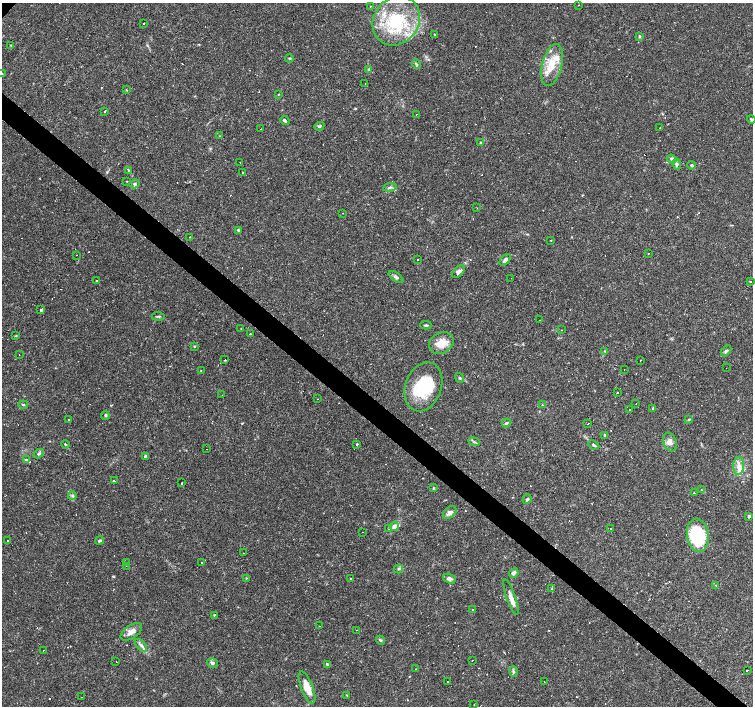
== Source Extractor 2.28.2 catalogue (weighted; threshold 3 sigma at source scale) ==
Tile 6 of 4 x 4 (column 2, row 2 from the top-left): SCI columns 1504-3005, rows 3044-4451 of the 6008 x 6021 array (HDU 1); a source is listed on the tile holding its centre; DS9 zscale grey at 2 x 2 block average (1 PNG px = mean of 2 x 2 image px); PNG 755 x 708 px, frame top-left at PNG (2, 3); each listed source drawn as its Kron ellipse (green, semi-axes under 4 px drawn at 4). Shown black and unused: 4% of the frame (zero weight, under 2 of 3 exposures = <1% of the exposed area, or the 3 px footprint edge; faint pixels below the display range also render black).
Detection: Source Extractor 2.28.2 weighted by HDU 2 'WHT'; one run over the whole footprint, this tile lists its part. Background 0.0366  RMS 0.0033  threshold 0.0148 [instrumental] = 3 sigma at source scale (4.5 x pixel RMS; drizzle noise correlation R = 1.50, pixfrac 1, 0.0396/0.0396 arcsec/px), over >= 5 px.
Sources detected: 204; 54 cosmic-ray / hot-pixel residue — neither listed nor drawn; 10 inside a brighter listed object's ellipse — not listed separately; the other 140 listed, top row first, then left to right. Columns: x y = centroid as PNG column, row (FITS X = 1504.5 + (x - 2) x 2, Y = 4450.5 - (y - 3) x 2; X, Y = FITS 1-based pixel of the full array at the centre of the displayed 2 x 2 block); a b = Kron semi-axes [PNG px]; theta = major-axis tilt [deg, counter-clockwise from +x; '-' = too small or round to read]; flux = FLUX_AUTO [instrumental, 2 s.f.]
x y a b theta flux
578 5 2 2 - 0.35
370 6 2 2 - 0.65
396 21 26 22 51 48
144 23 2 2 - 0.95
435 34 2 2 - 0.45
639 36 4 3 - 0.94
11 45 3 2 - 0.44
289 58 4 2 - 0.79
416 64 5 3 - 1.2
552 65 21 10 76 16
369 69 4 3 - 0.78
2 74 4 2 - 0.5
365 83 2 2 - 0.25
126 90 3 2 - 0.48
278 94 2 2 - 0.39
105 111 2 2 - 2.2
416 114 2 2 - 0.41
751 119 4 3 - 1.1
285 121 5 3 - 1.8
319 126 5 3 - 1.2
660 128 2 2 - 0.24
261 129 2 2 - 0.26
219 136 2 2 - 0.57
481 143 4 2 - 0.8
672 159 5 4 - 2.3
240 162 2 2 - 0.98
677 164 6 4 -79 1.9
692 165 4 3 - 1.4
129 170 3 3 - 0.7
242 172 2 2 - 0.65
127 181 3 2 - 0.35
135 184 5 4 - 1.2
390 187 7 3 10 1.6
477 208 2 2 - 0.38
343 213 2 2 - 0.29
238 230 3 3 - 1
190 237 2 2 - 0.41
551 240 2 2 - 2
648 253 2 2 - 0.32
76 255 2 2 - 1.2
417 259 2 2 - 0.77
505 260 7 4 48 3.2
458 272 8 4 46 3.2
396 277 8 4 -37 2.1
511 278 2 2 - 0.25
97 280 2 2 - 1.7
750 282 2 2 - 2.5
41 310 2 2 - 8.5
158 316 6 2 -5 0.99
540 320 2 2 - 0.33
426 325 5 3 - 1.1
241 329 2 2 - 0.32
561 330 2 2 - 0.48
250 334 2 2 - 0.37
16 336 3 2 - 0.6
441 343 13 10 30 10
194 346 3 2 - 0.61
605 351 4 2 - 0.73
726 351 6 4 46 1.5
19 355 2 2 - 0.54
225 360 2 2 - 2
641 360 2 2 - 0.93
726 368 2 2 - 0.33
624 369 2 2 - 0.32
201 371 2 2 - 0.46
459 378 5 3 - 1.1
423 387 25 18 70 38
618 393 2 2 - 3.5
222 395 2 2 - 0.21
318 399 2 2 - 0.3
636 403 2 2 - 0.59
23 405 4 3 - 0.78
542 405 3 2 - 0.43
653 408 4 2 - 0.62
630 410 2 2 - 1.4
105 415 4 4 - 1.2
69 420 2 2 - 1.4
689 420 4 3 - 0.82
506 423 5 3 - 1.1
588 423 2 2 - 8.8
604 435 3 3 - 0.63
474 442 6 2 -20 1.1
670 442 10 6 -67 4
65 444 4 3 - 1.1
357 444 2 2 - 3.3
594 445 6 3 -26 1.1
206 449 2 2 - 0.66
39 454 5 4 - 1.4
145 456 2 2 - 1.7
26 460 4 3 - 1
739 466 9 5 86 4.7
114 481 2 2 - 2.4
182 482 2 2 - 1.2
433 488 4 2 - 0.71
701 490 2 2 - 0.52
694 493 2 2 - 1.9
72 496 4 4 - 1.5
527 499 5 3 - 1.1
450 513 8 5 41 3.5
749 516 3 2 - 2.3
394 526 4 4 - 3.1
389 529 2 2 - 0.49
610 529 2 2 - 1.9
362 532 2 2 - 0.61
698 535 16 11 -83 48
7 540 2 2 - 1.2
100 541 4 3 - 1.3
243 553 2 2 - 0.21
127 563 2 2 - 0.55
201 563 2 2 - 0.81
126 566 2 2 - 0.6
399 569 5 3 - 0.96
514 573 5 4 - 2.5
246 578 3 2 - 0.45
350 578 2 2 - 1.4
449 579 6 4 -20 3.1
716 585 3 2 - 0.44
552 589 3 3 - 0.64
511 597 19 4 -71 5.7
473 610 2 2 - 2.9
214 615 2 2 - 0.76
319 626 2 2 - 0.34
356 630 2 2 - 0.62
131 632 12 6 35 5.5
381 640 5 3 - 1.2
141 645 7 4 -46 2.4
43 650 2 2 - 0.81
473 660 2 2 - 1.1
116 661 2 2 - 0.34
212 663 5 4 - 1.6
327 664 3 2 - 1.1
416 669 2 2 - 0.26
513 671 5 3 - 1.4
747 671 2 2 - 2.9
447 682 2 2 - 0.95
544 682 2 2 - 0.33
307 688 17 6 -69 11
347 695 3 2 - 0.6
81 697 2 2 - 0.3
474 704 2 2 - 0.41
Isophote crosses this tile's border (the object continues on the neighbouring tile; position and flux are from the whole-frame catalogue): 2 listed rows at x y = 2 74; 751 119
Diffuse or blended objects may show on this block-average render without a row.